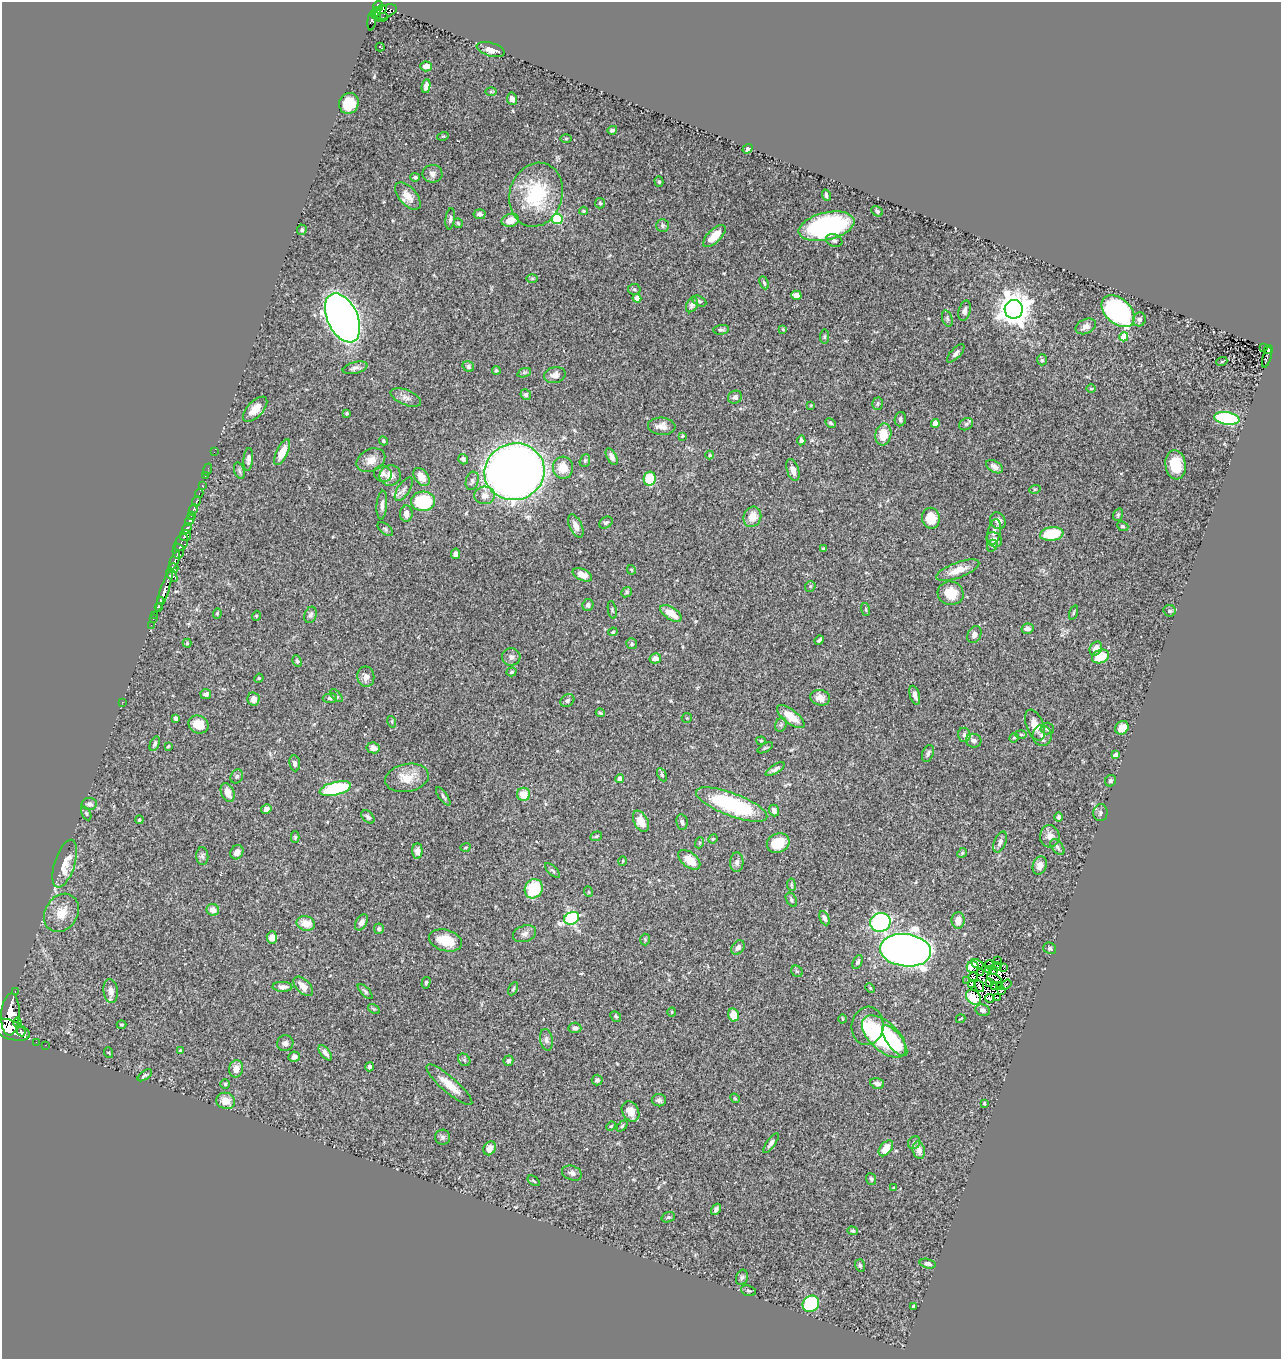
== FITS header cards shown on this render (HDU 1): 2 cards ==
NAXIS1  =                 1279
NAXIS2  =                 1357

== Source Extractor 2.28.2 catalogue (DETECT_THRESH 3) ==
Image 1279 x 1357 px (HDU 1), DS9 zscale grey, 1 PNG px = 1 image px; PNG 1283 x 1361 px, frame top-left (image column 1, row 1357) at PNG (2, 2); each listed source drawn as its Kron ellipse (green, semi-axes under 4 px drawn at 4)
Background 0.762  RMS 0.024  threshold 0.0731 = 3 sigma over >= 5 px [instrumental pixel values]
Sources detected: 358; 4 with non-positive FLUX_AUTO (blend fragments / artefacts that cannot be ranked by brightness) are neither listed nor drawn; the other 354 listed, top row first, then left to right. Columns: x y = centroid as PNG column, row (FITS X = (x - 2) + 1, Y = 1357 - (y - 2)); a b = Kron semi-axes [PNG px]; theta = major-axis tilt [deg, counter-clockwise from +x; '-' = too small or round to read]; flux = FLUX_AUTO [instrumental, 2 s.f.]
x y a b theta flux
378 6 5 4 - 430
381 10 5 4 - 65
384 12 13 6 21 440
377 13 6 4 -73 200
382 17 6 2 18 35
372 21 10 4 82 210
380 47 4 2 - 1.2
491 49 14 6 -16 12
426 66 6 5 - 11
426 86 7 4 81 7.4
491 92 6 4 1 1.7
512 99 6 5 - 7.5
349 103 10 9 - 36
612 130 5 4 - 2.8
443 136 6 3 17 1.4
566 139 5 4 - 1.6
748 149 5 4 - 3
432 174 10 9 - 7.6
415 177 4 3 - 2.7
659 182 5 4 - 2.4
536 195 32 26 73 110
826 195 6 4 -73 3.7
408 196 16 9 -48 18
600 203 5 5 - 2.3
583 211 4 3 - 2
877 211 6 4 -30 3.1
480 214 6 5 - 5.1
450 219 10 4 83 4.1
557 219 5 5 - 100
510 220 9 6 14 16
458 223 5 4 - 2.4
663 226 6 6 - 3.3
827 226 28 13 13 250
302 230 5 5 - 2.7
714 236 14 6 44 26
834 240 8 6 -23 4.3
532 278 6 4 0 1.8
764 283 7 3 -65 2.5
634 289 6 5 - 2.8
796 295 5 4 - 10
637 298 4 4 - 9.5
699 301 7 4 -28 3.2
692 305 8 5 61 7.3
1014 309 9 9 - 2600
965 311 10 6 75 6
1118 311 19 12 -43 310
343 318 26 15 -65 1500
947 319 8 5 -71 3.7
1139 319 7 6 - 4.9
1086 326 11 7 26 8.9
783 329 4 3 - 1.5
721 330 8 5 5 3.4
824 337 7 4 84 2.5
1124 337 4 4 - 35
1264 347 3 3 - 16
1269 350 4 4 - 67
956 353 12 5 47 5.8
1267 357 11 3 74 110
1042 360 5 5 - 4.3
1222 361 5 3 - 1.4
468 367 6 5 - 3.6
355 368 13 5 14 6.2
496 370 4 4 - 2.5
524 373 7 4 20 3.1
555 375 11 8 12 11
1091 389 5 3 - 1.4
526 394 5 5 - 3.7
406 397 16 7 -22 9.2
735 397 7 6 - 4.9
878 404 6 5 - 2.7
811 405 3 2 - 1.3
255 409 15 8 47 20
347 413 4 4 - 2.5
1227 418 12 6 -10 200
900 419 7 5 81 4
831 423 6 3 -27 2.5
935 423 4 4 - 19
966 424 7 5 30 3.8
662 426 14 8 -3 12
883 434 11 8 81 28
682 436 4 3 - 1.5
801 440 5 4 - 4.4
383 441 5 4 - 2
214 452 2 2 - 5.1
282 452 14 5 64 22
710 455 4 4 - 1.8
612 457 9 4 -62 5.7
248 459 11 5 85 5.8
463 459 5 5 - 4.4
371 460 15 11 26 16
585 461 6 5 - 2.9
1175 465 15 10 -83 45
994 467 9 5 -33 7.1
563 468 11 10 - 25
208 469 6 2 72 8.9
793 470 11 6 -72 11
239 471 8 5 -71 3
514 472 30 28 18 1500
383 474 9 8 - 6.8
390 475 10 10 - 14
205 476 2 2 - 7.8
421 477 10 6 -53 19
650 479 7 6 - 57
472 481 9 6 74 5
202 485 2 2 - 13
404 489 13 6 57 7.6
1035 489 6 3 18 1.8
199 493 4 3 - 120
485 495 10 9 - 12
196 501 5 3 - 220
423 501 12 9 2 100
382 505 14 5 86 7.9
193 510 6 3 62 380
406 514 8 6 87 10
1118 515 6 5 - 2.4
191 516 3 3 - 230
752 517 10 8 65 20
931 518 10 9 - 28
190 520 6 3 56 360
998 521 9 7 -56 8.7
606 523 7 5 31 4.1
576 526 12 6 -65 11
1123 526 6 4 -23 2.3
187 529 6 3 56 500
385 529 9 5 -40 3.2
994 532 13 6 77 8.1
1052 534 12 7 6 61
185 536 6 5 - 710
994 540 8 7 - 10
181 543 9 6 64 460
992 546 6 5 - 2.6
823 549 3 3 - 2.3
178 551 7 5 -88 370
456 554 5 4 - 6.6
175 561 10 4 66 290
173 568 5 4 - 330
631 570 5 3 - 1.8
958 570 23 8 20 21
172 575 7 4 -51 220
582 575 10 6 -25 15
810 586 5 5 - 2.4
164 590 23 4 71 1200
627 592 6 4 41 2.3
951 593 13 11 -15 27
160 600 3 2 - 150
588 605 6 5 - 4.5
158 607 3 2 - 76
866 609 6 4 -72 2.3
612 610 9 3 -80 2.1
1170 611 6 5 - 3.7
217 613 5 4 - 2.5
671 613 12 6 -33 26
1073 613 7 3 71 1.9
154 615 2 2 - 9.3
311 615 8 6 70 4.4
256 616 5 3 - 1.4
153 619 2 2 - 13
151 625 2 2 - 13
1028 629 6 5 - 7.4
613 632 5 3 - 2
974 634 9 6 63 5.9
819 640 5 3 - 3.3
187 643 4 4 - 1.8
632 644 6 5 - 3
1096 648 7 6 - 11
1100 656 9 6 22 40
511 657 9 8 - 6.5
655 658 6 5 - 8
297 661 6 4 -62 3.3
511 672 5 4 - 2.3
366 677 10 8 -82 8.7
259 678 5 4 - 1.5
206 694 5 5 - 4.9
336 695 8 4 -44 2.6
915 695 10 5 -73 7.3
330 698 7 5 7 3.3
820 698 10 7 -11 15
253 699 6 6 - 10
567 701 7 5 33 4.3
122 702 2 2 - 23
600 713 5 3 - 1.8
791 717 16 7 -38 28
176 718 4 4 - 4.8
687 718 5 5 - 2
392 722 6 3 -72 1.6
198 724 10 8 -22 25
781 725 7 5 68 3.3
1035 725 16 8 -69 21
1047 728 7 6 - 3.7
1122 728 7 6 - 18
1021 734 5 3 - 2
964 735 7 6 - 5.1
1042 736 10 9 - 8.7
1014 738 5 4 - 2
761 741 4 4 - 1.8
974 741 8 7 - 5.6
155 744 8 4 65 3.5
168 746 4 3 - 1.5
373 748 6 5 - 6.2
765 748 8 3 29 2.7
928 753 9 5 70 4.5
1116 755 4 4 - 7
295 763 8 5 -82 6
775 769 11 4 31 5.7
662 775 7 4 -63 2.2
237 776 7 6 - 3.9
407 778 22 14 11 30
620 778 4 4 - 11
1111 781 6 5 - 3.7
335 789 16 6 14 130
228 792 10 6 -68 14
524 794 7 6 - 25
443 796 11 4 -54 3.4
89 804 8 6 2 6
732 804 38 11 -21 170
266 809 5 4 - 5.9
774 810 6 4 -69 6.9
86 813 7 4 -62 2.4
1100 813 8 7 - 4.5
368 817 8 5 -44 3.7
1058 817 5 4 - 3.6
139 820 4 4 - 2.2
641 821 11 7 -62 22
682 822 8 6 -80 4.3
596 836 6 4 21 2.6
1050 836 11 9 -87 10
295 837 6 4 -90 2.5
713 839 5 4 - 1.6
1000 842 11 6 69 6
699 843 5 3 - 1.8
778 843 11 9 25 34
465 847 5 3 - 1.8
1057 847 9 5 -54 4.5
417 851 7 5 -89 8.3
237 852 7 6 - 9.4
962 853 5 4 - 2.1
202 856 9 6 -87 4.6
689 860 13 7 -39 26
623 861 5 3 - 1.3
737 862 10 6 88 5.8
65 864 25 10 72 31
1040 866 9 7 71 10
553 871 9 4 -44 2.9
791 885 6 3 -82 2.1
534 889 10 8 62 69
589 892 5 3 - 1.3
791 900 8 5 -61 3.3
213 910 6 6 - 11
61 913 20 16 57 29
572 918 8 6 27 230
824 918 7 4 -64 5
958 920 8 6 89 19
361 922 9 5 57 6.9
880 922 10 9 - 320
306 923 9 7 -17 21
379 929 5 5 - 4
524 934 12 8 18 8.5
272 937 6 5 - 9.6
645 939 6 5 - 2.3
445 940 17 10 -17 39
738 947 8 6 54 7.2
1050 948 7 5 -29 3.1
905 950 26 16 -7 1800
997 961 3 2 - 7.4
858 962 7 4 65 3.9
977 964 6 3 -26 3.6
989 965 5 2 - 0.29
997 966 5 3 - 0.42
973 967 6 6 - 7.5
1003 968 2 2 - 2.3
988 969 3 2 - 1.1
994 970 4 2 - 1.3
797 971 6 5 - 2.8
980 973 3 2 - 0.95
973 977 4 2 - 2.5
994 979 7 2 -21 1.3
967 980 3 2 - 2.2
990 982 4 2 - 0.1
426 983 6 4 74 2.2
971 985 4 3 - 1.2
1006 985 6 2 35 2
303 986 12 6 -44 14
979 986 6 2 -68 0.57
282 987 10 5 -2 6.9
995 987 2 2 - 1.6
999 987 3 3 - 0.22
870 988 5 3 - 1.8
513 989 7 4 63 2.3
1002 990 3 2 - 2.3
111 991 12 7 -84 11
365 991 10 4 -45 3.2
15 992 3 2 - 38
973 997 8 6 -45 39
997 997 3 2 - 1.3
990 998 4 3 - 4
374 1009 6 4 -33 2
983 1010 7 5 -20 4
672 1012 4 4 - 1.4
10 1015 21 9 87 4400
733 1015 6 5 - 21
616 1016 6 4 -46 2.5
843 1019 4 3 - 1.4
961 1019 5 2 - 1.2
17 1022 4 4 - 190
121 1025 5 3 - 1.9
868 1026 19 16 83 36
575 1028 6 5 - 5.8
11 1030 20 9 -19 3600
21 1032 4 3 - 250
884 1036 27 14 -43 190
546 1040 11 6 -79 5.8
895 1041 18 7 -53 42
36 1042 2 2 - 6.7
285 1043 8 7 - 6.3
45 1045 2 2 - 8.4
181 1051 4 4 - 2.5
109 1053 5 3 - 1.3
325 1053 9 4 -51 6.1
294 1057 5 5 - 6.4
464 1060 7 5 -47 3.2
508 1061 5 5 - 3.7
370 1067 4 4 - 3.8
236 1069 9 7 80 13
145 1075 8 4 35 3.1
597 1080 5 5 - 4.4
877 1083 7 5 -17 6.1
225 1084 5 5 - 2.3
449 1085 29 7 -41 26
735 1098 5 4 - 1.7
659 1100 7 6 - 4.5
226 1101 9 8 - 19
984 1103 4 3 - 1.8
630 1111 11 8 -59 19
611 1126 5 4 - 1.9
622 1126 6 4 45 2.1
442 1137 7 7 - 4.1
771 1143 12 4 55 4.7
914 1143 7 5 48 3.6
490 1148 7 5 58 13
886 1148 9 5 50 18
919 1150 8 6 -76 11
572 1173 10 7 -20 6.6
871 1179 6 4 -69 2.7
534 1181 7 3 -36 1.8
893 1188 3 2 - 1.2
716 1209 6 3 56 3.4
668 1217 7 5 18 2.8
852 1231 5 4 - 2.2
928 1264 8 4 -13 5.5
860 1265 6 5 - 2.9
742 1277 8 5 72 3.5
748 1291 7 5 -19 3
811 1304 9 7 39 140
913 1306 3 3 - 2
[4 non-positive-flux detections neither listed nor drawn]